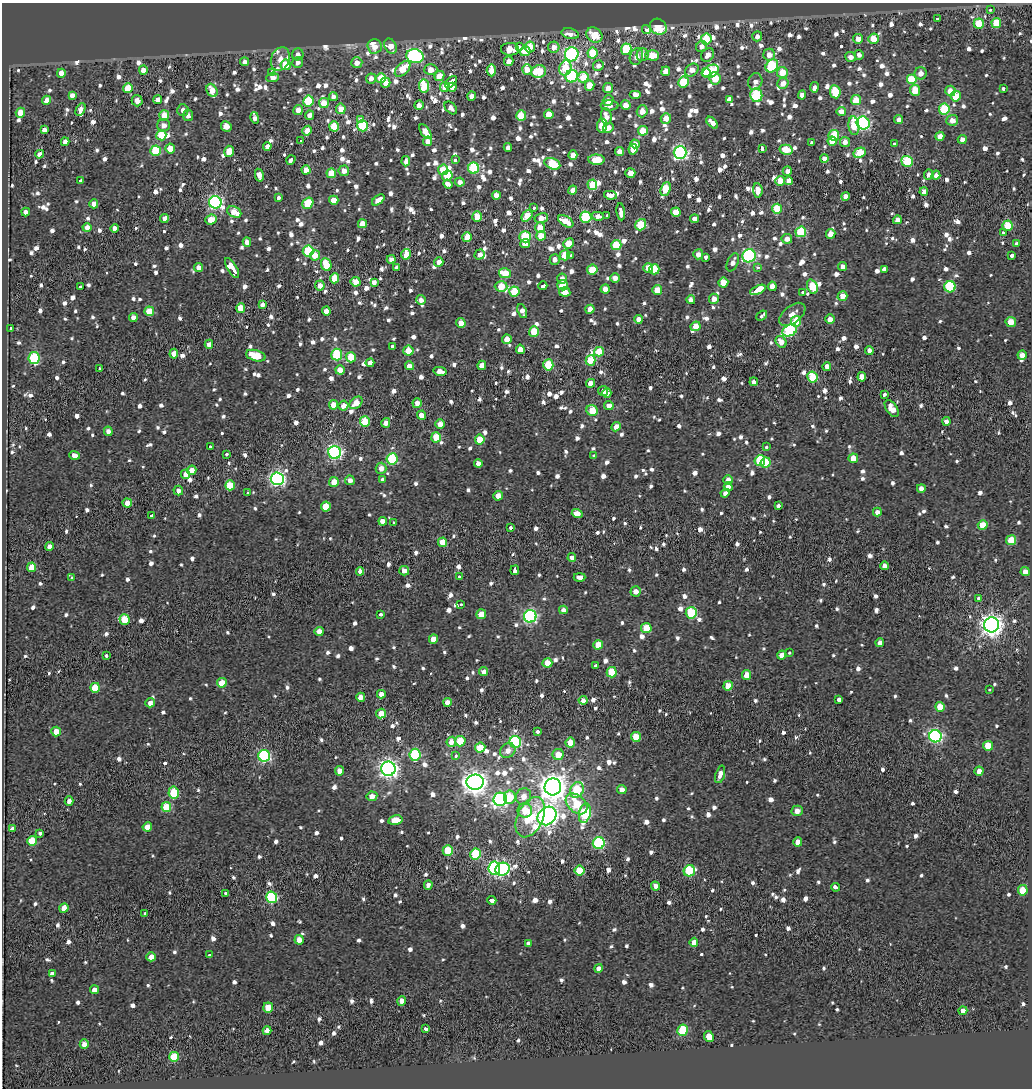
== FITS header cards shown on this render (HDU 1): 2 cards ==
NAXIS1  =                 1030
NAXIS2  =                 1086

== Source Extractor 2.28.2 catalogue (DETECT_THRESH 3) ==
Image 1030 x 1086 px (HDU 1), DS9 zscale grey, 1 PNG px = 1 image px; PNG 1034 x 1090 px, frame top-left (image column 1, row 1086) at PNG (2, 3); each listed source drawn as its Kron ellipse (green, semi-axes under 4 px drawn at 4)
Background 0.161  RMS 2.1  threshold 6.44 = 3 sigma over >= 5 px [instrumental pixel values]
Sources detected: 1515; of the 1515, the 500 brightest by FLUX_AUTO listed and drawn (1015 fainter detections omitted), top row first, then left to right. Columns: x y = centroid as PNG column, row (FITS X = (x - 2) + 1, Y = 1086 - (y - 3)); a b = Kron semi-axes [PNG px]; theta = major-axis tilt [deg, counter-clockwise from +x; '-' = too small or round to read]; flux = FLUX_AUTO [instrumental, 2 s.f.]
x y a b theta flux
990 10 3 3 - 940
937 18 3 3 - 950
996 23 5 5 - 6000
979 24 5 5 - 5500
658 27 9 7 -38 5500
646 29 4 3 - 5500
570 34 9 5 -13 1300
594 35 8 7 - 3800
757 36 5 5 - 890
706 39 5 5 - 7900
858 39 5 5 - 1500
873 39 5 5 - 4000
375 46 7 7 - 1900
390 46 8 5 -62 1900
519 47 3 3 - 1100
530 47 5 5 - 3200
554 47 5 5 - 1500
701 47 6 5 - 920
510 49 9 6 -2 2600
626 49 5 5 - 8500
525 51 5 5 - 2900
593 53 5 5 - 6100
298 54 6 6 - 850
572 54 7 6 - 34000
643 55 6 6 - 1300
652 55 7 5 -2 3000
708 55 7 6 - 1200
769 55 6 5 - 1400
859 55 5 5 - 870
415 56 9 7 -10 24000
636 56 8 6 71 1200
851 57 5 5 - 1000
280 59 12 9 67 1200
509 61 5 4 - 1300
245 62 4 4 - 950
298 62 6 5 - 940
357 63 5 5 - 1500
286 65 5 5 - 6500
598 66 5 5 - 970
772 66 7 5 48 11000
565 68 8 6 72 5600
403 69 9 5 45 3700
527 69 5 4 - 1900
143 70 4 4 - 1600
431 70 6 5 - 2100
491 70 6 4 -85 1500
692 70 7 5 41 1800
666 71 5 4 - 1800
711 71 8 6 31 9100
272 72 3 3 - 2000
539 72 7 6 - 5500
706 72 4 4 - 3500
782 72 5 5 - 2800
61 73 4 4 - 1800
920 73 6 6 - 1300
439 76 5 4 - 2200
572 76 6 6 - 14000
273 77 6 5 - 1800
583 77 5 5 - 3300
371 78 5 5 - 1100
381 78 5 5 - 3800
715 78 6 5 - 4100
911 80 5 5 - 5400
451 82 7 3 45 10000
683 82 5 5 - 6200
755 82 8 7 - 890
386 83 5 4 - 1800
783 83 6 5 - 1400
590 85 5 4 - 2800
424 86 6 5 - 7600
444 87 5 4 - 1600
452 87 4 4 - 1500
814 87 5 3 - 2200
128 88 5 4 - 5300
608 88 5 5 - 1200
1003 88 3 3 - 1200
212 90 7 5 -62 2200
915 90 5 5 - 3500
950 91 5 5 - 1700
835 92 6 5 - 5000
72 95 4 4 - 970
636 95 6 4 0 1000
756 95 7 6 - 13000
802 95 4 4 - 1000
472 96 4 4 - 1600
956 96 5 5 - 3900
333 97 4 4 - 900
730 99 3 3 - 34000
47 100 5 4 - 1400
158 100 4 4 - 1100
608 100 5 5 - 1300
856 100 5 5 - 3400
137 101 6 5 - 1400
308 101 5 5 - 9100
324 103 5 5 - 2300
419 105 5 4 - 1100
610 105 9 5 1 880
626 105 5 5 - 1500
451 108 7 5 -47 910
80 109 7 4 61 930
341 109 5 5 - 2200
944 109 5 5 - 9000
183 110 6 5 - 1000
298 110 5 4 - 1500
642 111 6 5 - 1400
841 112 4 4 - 1300
20 113 5 4 - 2600
549 114 4 4 - 2500
188 115 5 5 - 980
309 115 5 4 - 1200
164 116 5 5 - 3000
521 116 5 5 - 5200
606 117 8 5 -82 1200
255 118 6 4 -79 1000
666 118 5 5 - 1700
360 120 3 3 - 1900
899 120 4 4 - 1000
952 120 6 5 - 1600
712 123 7 4 -44 1300
863 123 7 6 - 31000
164 125 6 6 - 970
226 126 5 5 - 2000
334 126 5 5 - 5500
362 126 6 5 - 11000
602 126 7 5 83 3500
854 126 9 5 -82 3900
608 128 5 4 - 1200
44 130 3 3 - 6200
307 131 5 4 - 2000
643 131 5 5 - 3800
425 132 8 4 -56 2000
161 135 5 5 - 5100
834 135 5 5 - 5500
940 136 4 4 - 1400
962 139 4 4 - 890
300 140 3 3 - 4000
428 141 5 4 - 1400
832 141 4 4 - 2300
65 142 4 4 - 1200
845 142 5 5 - 1100
811 143 3 3 - 1100
635 144 4 4 - 1000
894 144 3 3 - 900
267 146 4 4 - 950
170 148 5 4 - 2800
508 148 4 4 - 930
633 149 5 4 - 2100
762 149 4 3 - 1100
786 150 6 5 - 3300
155 151 5 5 - 8400
229 151 6 4 74 2700
619 152 4 4 - 1300
680 152 6 6 - 36000
860 153 6 5 - 4300
40 154 4 4 - 1200
573 155 5 4 - 1900
824 158 4 4 - 1000
291 160 5 3 - 3400
456 160 3 3 - 1900
596 160 8 5 -2 4300
406 161 5 4 - 990
907 161 6 5 - 11000
552 164 8 5 -22 6000
474 168 5 5 - 12000
306 170 4 4 - 2300
443 170 5 5 - 3800
344 171 5 5 - 1400
787 171 5 4 - 940
331 173 5 4 - 3600
630 173 5 4 - 1600
259 175 6 4 -77 1400
929 175 5 5 - 890
936 175 5 4 - 890
447 176 5 5 - 5800
81 180 4 3 - 11000
780 181 5 4 - 2700
788 181 4 4 - 1300
460 182 5 4 - 930
448 184 5 3 - 5300
592 185 5 5 - 4300
666 189 7 4 68 5200
573 190 4 4 - 1400
758 190 7 4 -85 1500
924 192 4 4 - 890
497 195 4 4 - 2200
610 195 6 4 -10 1200
845 196 4 4 - 1200
278 198 3 3 - 1900
334 200 4 4 - 2200
378 200 7 4 38 1500
215 202 6 6 - 33000
308 203 6 5 - 6300
94 204 4 4 - 1600
533 208 3 3 - 950
777 209 5 5 - 5100
26 212 4 4 - 950
234 212 7 5 -25 2400
621 212 8 3 -83 8400
676 212 5 4 - 3200
607 215 3 3 - 2800
527 216 6 4 50 3300
598 216 6 4 -11 960
477 217 5 5 - 3200
586 217 6 5 - 12000
164 218 4 4 - 980
541 218 7 5 12 1600
211 219 5 5 - 2700
694 219 4 4 - 1000
897 220 4 4 - 1000
566 221 8 5 -33 2400
362 224 4 4 - 2300
641 225 6 5 - 7700
1008 226 5 5 - 7100
87 228 4 4 - 1300
115 228 4 4 - 1000
540 228 5 5 - 2300
801 232 5 5 - 8300
1003 233 3 3 - 1300
831 234 5 4 - 1900
541 236 5 4 - 2800
467 237 5 4 - 4000
525 237 6 5 - 7500
787 239 5 5 - 920
247 242 5 4 - 1200
569 243 5 5 - 3100
525 244 5 4 - 1300
1017 244 4 3 - 2500
616 245 5 5 - 5500
308 251 5 5 - 9400
406 254 5 4 - 4700
480 254 5 4 - 860
698 254 5 5 - 1000
315 255 5 5 - 2200
565 255 5 5 - 3300
571 256 3 3 - 3500
749 256 7 6 - 28000
1012 256 4 3 - 4100
706 257 4 3 - 1900
391 259 4 4 - 860
555 259 5 5 - 910
439 262 5 4 - 1300
733 262 9 5 66 1000
326 265 7 5 -69 3900
198 267 4 4 - 950
758 267 3 3 - 1000
843 267 4 4 - 1100
232 268 11 4 -59 10000
397 268 4 4 - 1000
648 268 5 5 - 2000
654 269 5 5 - 4100
884 269 3 3 - 6800
592 270 5 5 - 4300
505 273 6 5 - 3400
335 278 5 4 - 3200
562 278 5 5 - 970
615 278 5 4 - 1100
356 282 5 4 - 1700
374 282 3 3 - 6100
723 282 5 5 - 3300
562 285 5 5 - 3800
80 286 3 3 - 2500
320 286 5 5 - 1300
501 286 6 5 - 3700
543 286 4 3 - 3100
772 286 4 4 - 1300
812 287 7 5 -67 4800
950 287 5 5 - 9300
605 289 4 4 - 1300
657 290 5 5 - 2600
758 290 8 3 23 55000
514 292 5 5 - 5400
565 292 6 4 -8 1800
802 292 3 3 - 1700
842 296 5 4 - 1500
714 299 5 5 - 1200
421 300 5 5 - 870
691 300 4 4 - 1000
262 305 4 4 - 990
241 308 5 4 - 3000
590 309 4 4 - 1800
149 311 5 5 - 4400
326 311 4 4 - 1500
522 311 7 4 -66 970
792 314 15 8 38 1400
762 316 6 3 40 1300
133 318 4 4 - 1300
639 319 4 4 - 1200
830 319 5 5 - 1300
796 321 5 5 - 4700
1011 322 5 5 - 2300
461 323 5 4 - 1800
696 326 5 4 - 1900
11 328 4 3 - 4300
790 330 8 5 27 19000
534 332 5 5 - 4200
507 339 5 4 - 2400
781 342 6 5 - 1600
209 344 4 4 - 900
392 346 3 3 - 3500
520 349 4 4 - 1800
408 351 5 5 - 2600
869 351 4 4 - 1000
599 352 5 4 - 3400
174 354 5 4 - 1600
337 355 6 5 - 9800
1022 355 4 4 - 1500
256 356 10 5 -15 4000
351 357 5 5 - 3800
34 358 6 5 - 12000
590 360 5 5 - 4400
370 363 4 4 - 1200
482 365 4 4 - 1600
548 365 5 5 - 7700
409 366 4 4 - 1200
827 366 4 4 - 1400
99 369 3 3 - 1100
340 370 5 4 - 1900
440 371 7 4 -12 1100
812 377 6 5 - 5400
862 377 4 4 - 2000
754 382 4 4 - 880
591 383 4 4 - 2000
603 391 5 5 - 950
607 393 5 4 - 1000
884 395 4 3 - 2800
356 403 7 5 42 2200
417 403 5 4 - 1100
333 405 5 4 - 2300
343 406 5 4 - 1900
609 406 5 4 - 1200
892 409 10 5 -56 2200
592 410 6 5 - 4500
421 415 4 4 - 2100
946 421 4 4 - 930
365 422 5 5 - 5700
386 423 5 4 - 1100
440 424 5 4 - 1400
616 427 5 4 - 1200
108 431 5 4 - 860
436 437 5 5 - 4300
480 440 5 5 - 3300
210 446 3 3 - 920
767 447 3 3 - 920
335 452 6 6 - 34000
226 454 3 3 - 1200
75 455 5 4 - 1100
594 456 3 3 - 1500
853 458 5 4 - 2500
392 459 6 5 - 12000
760 461 5 5 - 7800
478 463 4 4 - 930
766 463 5 5 - 3500
381 468 5 5 - 1200
192 470 5 4 - 1300
185 474 5 4 - 1300
277 479 7 6 - 41000
382 479 3 3 - 1700
350 480 5 5 - 950
728 480 5 4 - 1300
334 482 5 4 - 2500
230 485 5 5 - 4200
728 487 4 4 - 980
921 488 4 4 - 1000
178 490 5 4 - 940
248 493 3 3 - 1100
725 493 4 4 - 870
498 496 5 4 - 1400
127 503 5 4 - 1800
778 506 3 3 - 1900
326 507 5 5 - 4900
877 512 4 4 - 1100
577 513 5 4 - 1600
152 516 4 3 - 2100
383 521 4 4 - 5300
393 523 3 3 - 1600
983 525 5 5 - 3200
510 528 3 3 - 2000
1011 540 5 5 - 3700
442 542 5 4 - 3200
49 547 4 4 - 920
572 558 4 4 - 990
884 566 4 4 - 1000
32 567 4 4 - 3100
515 570 5 3 - 6200
360 571 4 4 - 1000
404 571 5 5 - 1000
1025 572 4 4 - 1400
460 577 3 3 - 1400
580 577 6 4 0 900
72 578 4 3 - 1200
636 591 5 5 - 1100
978 598 3 3 - 880
461 604 3 3 - 2000
563 610 4 4 - 920
691 613 6 5 - 11000
380 614 4 3 - 1200
481 614 5 4 - 2500
530 616 6 6 - 29000
125 620 5 5 - 4600
992 625 7 7 - 110000
646 628 5 5 - 4600
319 631 4 4 - 1700
433 639 5 4 - 2000
880 643 4 4 - 1200
598 645 5 4 - 2800
789 653 3 3 - 1200
107 655 3 3 - 1100
782 655 4 4 - 1500
547 663 5 4 - 2400
596 666 4 3 - 2600
484 672 4 4 - 1000
612 672 5 5 - 5500
746 675 5 4 - 2100
222 683 5 5 - 2700
728 686 5 4 - 2700
95 688 5 4 - 4400
990 690 3 3 - 1400
381 694 4 4 - 1100
361 697 4 4 - 1600
583 700 4 4 - 1200
839 700 4 3 - 3200
447 702 4 4 - 1800
150 703 5 4 - 870
940 707 5 5 - 3000
381 714 5 4 - 2600
56 732 5 5 - 2000
538 732 3 3 - 1300
935 736 6 6 - 35000
636 737 5 5 - 4300
460 741 5 5 - 5200
451 742 5 4 - 1600
515 742 6 5 - 18000
570 742 5 5 - 2100
988 746 5 5 - 3200
480 748 5 5 - 3700
508 751 8 6 42 1100
558 754 5 5 - 2000
415 755 6 5 - 11000
264 756 6 6 - 21000
456 756 3 3 - 1000
388 769 7 7 - 75000
340 771 5 4 - 1300
979 771 4 4 - 1300
720 774 9 4 73 1200
475 782 8 7 - 120000
553 787 8 8 - 170000
622 789 5 4 - 960
577 790 8 6 66 7000
174 793 6 5 - 6700
372 796 5 5 - 1300
523 796 8 7 - 1500
510 797 6 6 - 4400
500 799 7 6 - 37000
69 801 4 4 - 850
576 804 12 8 -42 6100
166 807 5 5 - 5100
525 810 7 7 - 3200
797 811 5 5 - 1300
585 813 10 6 77 12000
547 816 10 8 43 96000
530 817 21 12 65 8800
395 820 7 5 12 2800
147 827 5 4 - 1900
12 829 3 3 - 13000
40 833 3 3 - 1900
32 841 5 5 - 4400
798 842 4 4 - 1400
599 843 6 6 - 18000
448 850 5 5 - 5500
475 854 5 5 - 9500
494 868 7 5 82 23000
502 869 7 6 - 33000
580 870 5 5 - 3500
689 871 6 5 - 9400
428 885 4 4 - 900
655 886 5 4 - 1100
835 887 4 3 - 2800
1023 890 5 5 - 3900
226 893 3 3 - 1800
272 897 6 5 - 15000
492 900 4 3 - 3600
64 908 5 4 - 2100
145 913 3 3 - 1100
299 940 5 4 - 1800
694 942 4 4 - 1600
528 943 4 3 - 3800
209 955 4 3 - 2500
151 957 5 4 - 1200
599 968 4 4 - 960
52 974 4 3 - 6800
94 990 4 4 - 1200
402 1001 5 4 - 1500
268 1007 5 5 - 3200
963 1011 4 4 - 1300
425 1028 3 3 - 4000
683 1030 5 5 - 7200
267 1031 4 4 - 1600
709 1037 6 4 -64 2300
84 1044 4 4 - 1100
174 1057 5 5 - 5400
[1015 fainter detections neither listed nor drawn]